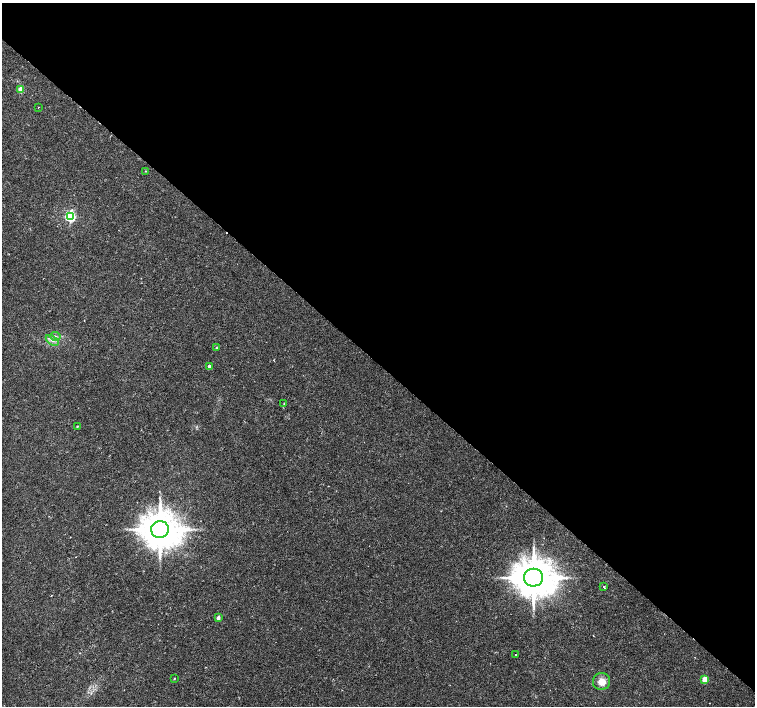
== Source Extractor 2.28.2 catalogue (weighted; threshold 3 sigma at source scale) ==
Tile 3 of 4 x 4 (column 3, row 1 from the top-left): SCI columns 3011-4515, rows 4389-5796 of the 6025 x 6025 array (HDU 1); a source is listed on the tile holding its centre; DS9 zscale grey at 2 x 2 block average (1 PNG px = mean of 2 x 2 image px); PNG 757 x 708 px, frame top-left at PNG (2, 3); each listed source drawn as its Kron ellipse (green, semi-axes under 4 px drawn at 4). Shown black and unused: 51% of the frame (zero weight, under 2 of 3 exposures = <1% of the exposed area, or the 3 px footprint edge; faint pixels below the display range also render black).
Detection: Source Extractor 2.28.2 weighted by HDU 2 'WHT'; one run over the whole footprint, this tile lists its part. Background 0.0254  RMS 0.0028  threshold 0.0128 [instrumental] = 3 sigma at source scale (4.5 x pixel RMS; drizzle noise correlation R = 1.50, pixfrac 1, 0.0396/0.0396 arcsec/px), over >= 5 px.
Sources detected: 19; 1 cosmic-ray / hot-pixel residue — neither listed nor drawn; the other 18 listed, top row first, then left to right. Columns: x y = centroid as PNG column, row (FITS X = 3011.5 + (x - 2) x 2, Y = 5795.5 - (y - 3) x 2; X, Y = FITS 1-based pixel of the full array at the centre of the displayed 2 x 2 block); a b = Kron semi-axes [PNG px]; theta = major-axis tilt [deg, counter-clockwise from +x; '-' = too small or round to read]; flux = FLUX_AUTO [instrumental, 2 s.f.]
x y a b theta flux
20 90 3 2 - 8
39 107 2 2 - 0.31
145 171 3 2 - 0.29
70 217 4 3 - 89
55 336 5 3 - 1.1
52 340 7 3 -34 1.7
216 348 2 2 - 0.49
209 366 2 2 - 2.3
284 404 3 2 - 0.35
77 426 2 2 - 0.42
160 529 8 8 - 2000
534 578 9 9 - 2200
604 587 3 2 - 1.5
218 618 2 2 - 3.5
515 655 2 2 - 0.56
174 678 3 2 - 0.51
705 679 3 3 - 12
602 681 9 8 - 6.1
Diffuse or blended objects may show on this block-average render without a row.